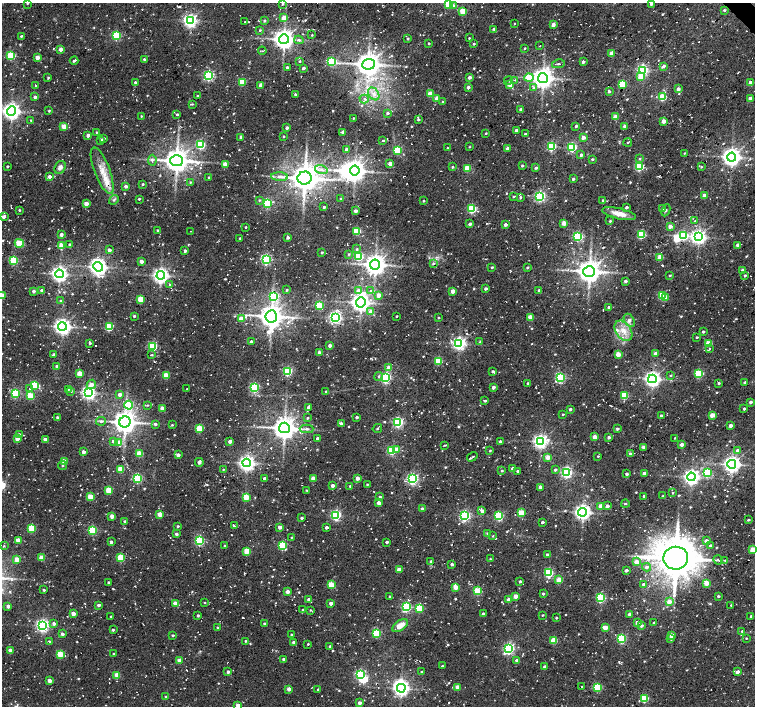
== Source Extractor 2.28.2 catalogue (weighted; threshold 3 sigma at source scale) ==
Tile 10 of 4 x 4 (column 2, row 3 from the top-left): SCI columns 1514-3019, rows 1642-3049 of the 6052 x 6034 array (HDU 1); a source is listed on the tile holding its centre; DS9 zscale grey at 2 x 2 block average (1 PNG px = mean of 2 x 2 image px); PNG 757 x 708 px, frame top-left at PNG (2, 3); each listed source drawn as its Kron ellipse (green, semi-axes under 4 px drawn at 4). Shown black and unused: <1% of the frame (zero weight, under 2 of 3 exposures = <1% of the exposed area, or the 3 px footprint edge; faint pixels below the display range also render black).
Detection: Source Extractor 2.28.2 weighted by HDU 2 'WHT'; one run over the whole footprint, this tile lists its part. Background 0.085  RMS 0.0093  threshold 0.0419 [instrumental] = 3 sigma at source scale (4.5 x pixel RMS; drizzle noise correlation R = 1.50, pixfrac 1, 0.0396/0.0396 arcsec/px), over >= 5 px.
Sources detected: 848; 5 inside a brighter object's white glare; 20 cosmic-ray / hot-pixel residue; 1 long thin detection or spike segment (spike, bleed or trail) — neither listed nor drawn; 1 coinciding with a brighter row at this scale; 4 inside a brighter listed object's ellipse — not listed separately; of the other 817, all 500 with FLUX_AUTO >= 1.86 (the completeness limit of this list) listed and drawn (317 fainter detections not listed), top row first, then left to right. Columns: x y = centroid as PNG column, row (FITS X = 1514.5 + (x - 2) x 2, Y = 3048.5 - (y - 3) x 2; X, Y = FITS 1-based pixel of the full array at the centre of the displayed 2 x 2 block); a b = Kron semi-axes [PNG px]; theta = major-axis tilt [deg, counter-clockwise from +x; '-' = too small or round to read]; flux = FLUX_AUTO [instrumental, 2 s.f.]
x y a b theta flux
27 3 2 2 - 2
282 4 2 2 - 3.5
449 4 3 3 - 100
651 4 2 2 - 5.1
454 6 4 4 - 6.1
724 10 3 2 - 3.7
463 11 3 3 - 53
284 18 3 3 - 25
190 21 4 4 - 620
264 21 3 3 - 3.6
245 22 2 2 - 2.1
514 24 2 2 - 2
553 25 3 2 - 14
494 29 3 3 - 5
260 30 3 2 - 1.9
116 35 3 3 - 200
312 35 3 3 - 2
21 36 2 2 - 2.9
469 38 2 2 - 2
284 39 5 5 - 1700
407 39 3 2 - 3.2
299 40 4 3 - 3.8
429 43 2 2 - 2.4
474 44 2 2 - 2.6
540 46 2 2 - 2.3
524 48 2 2 - 2.4
61 49 2 2 - 16
262 51 4 2 - 2.4
612 53 3 3 - 18
11 56 3 3 - 120
37 57 3 2 - 24
144 59 3 3 - 3.7
74 61 4 2 - 4.7
300 61 2 2 - 2.6
332 61 3 3 - 150
583 62 3 2 - 5.6
368 64 6 5 - 2700
558 64 6 2 11 3.6
663 66 3 3 - 7.7
287 67 3 3 - 4.5
303 68 2 2 - 5.2
642 70 3 3 - 380
209 76 3 3 - 320
470 77 3 2 - 11
529 77 4 3 - 69
641 77 3 3 - 38
48 78 3 2 - 2.4
543 78 5 5 - 1800
514 80 3 3 - 2.2
508 81 4 2 - 2.6
135 82 2 2 - 5.2
242 82 3 3 - 98
751 82 3 2 - 19
622 84 3 3 - 130
261 85 3 2 - 21
510 85 3 3 - 35
35 86 2 2 - 2.5
468 87 3 2 - 8.8
534 88 4 4 - 5
678 89 3 3 - 12
609 91 3 2 - 5.3
374 94 7 5 -56 10
430 94 3 3 - 29
295 95 3 2 - 4.2
197 96 2 2 - 3.2
35 97 3 2 - 11
663 97 3 3 - 97
437 98 3 3 - 26
750 98 3 2 - 13
364 99 5 4 - 5.4
442 102 3 2 - 2
192 104 4 2 - 1.9
521 110 3 2 - 7.4
11 111 5 4 - 1100
49 111 3 2 - 2.3
387 113 3 2 - 3.9
177 114 2 2 - 3.5
141 116 2 2 - 1.9
615 117 3 3 - 32
353 118 2 2 - 2
418 119 3 2 - 3.3
31 120 2 2 - 2
664 121 3 2 - 21
64 126 3 3 - 45
576 126 2 2 - 4.6
625 126 3 3 - 8.1
287 128 2 2 - 7.2
516 130 3 2 - 5.9
96 132 2 2 - 2.4
343 132 2 2 - 13
486 133 2 2 - 2.6
525 134 2 2 - 2.9
88 135 3 2 - 14
284 136 2 2 - 2.4
241 137 2 2 - 8.1
104 138 3 3 - 4.1
583 138 3 2 - 16
101 140 3 2 - 8.8
383 140 3 3 - 2.6
628 142 4 2 - 2.2
201 145 3 3 - 190
469 147 2 2 - 1.9
551 147 3 3 - 210
572 147 3 3 - 210
447 148 2 2 - 2
346 149 2 2 - 9.1
508 149 2 2 - 14
397 150 3 3 - 150
684 153 2 2 - 1.9
581 155 3 2 - 6.3
731 157 4 4 - 1400
592 159 2 2 - 3.9
639 159 3 3 - 2.4
152 160 5 4 - 5.6
177 161 6 5 - 2600
225 164 3 3 - 31
390 164 3 2 - 20
7 166 2 2 - 3.1
522 166 2 2 - 4
639 166 3 3 - 210
60 167 7 5 62 11
452 167 3 3 - 3.4
701 167 3 2 - 2.5
467 168 3 3 - 71
536 168 3 2 - 4.2
321 169 6 4 -18 7.9
102 171 25 7 -69 35
355 171 5 4 - 1600
49 176 3 3 - 10
280 177 8 4 -2 8.7
209 178 3 2 - 3.4
305 178 7 6 - 3300
573 179 2 2 - 4.8
190 182 3 3 - 2.2
143 184 3 2 - 2.4
126 186 3 2 - 9.4
704 195 3 2 - 21
514 196 3 2 - 2.5
540 196 3 3 - 330
520 197 4 3 - 2.9
340 198 2 2 - 1.9
139 199 2 2 - 3
114 200 5 3 - 3.5
259 200 3 3 - 2.4
603 200 3 2 - 2.6
424 201 2 2 - 2.3
267 203 3 3 - 180
86 204 3 3 - 22
324 207 2 2 - 5
626 207 3 2 - 4.6
472 209 3 3 - 170
662 209 4 3 - 6.1
19 210 2 2 - 2.8
666 210 6 2 67 2.4
356 211 2 2 - 12
619 214 17 5 -13 22
3 217 3 3 - 9
610 221 3 2 - 2.7
695 221 2 2 - 3.5
564 223 3 3 - 27
470 224 2 2 - 7.9
505 225 2 2 - 10
670 226 3 3 - 17
245 227 2 2 - 2.3
158 230 3 2 - 2.7
191 231 2 2 - 1.9
357 231 3 3 - 98
61 234 3 2 - 8.5
641 235 3 3 - 130
684 236 3 3 - 210
288 237 3 2 - 7.4
578 237 3 3 - 220
698 237 4 4 - 770
240 238 2 2 - 2.3
19 243 4 3 - 89
69 245 2 2 - 4.8
738 245 3 2 - 14
61 246 3 3 - 43
357 249 4 3 - 2.6
109 250 3 2 - 10
185 251 3 2 - 6.9
322 253 2 2 - 3
349 254 3 3 - 2.2
359 256 3 3 - 140
660 257 3 3 - 35
266 259 4 3 - 300
14 260 3 3 - 160
141 261 3 3 - 11
433 263 4 3 - 3.8
375 265 5 5 - 1800
98 267 5 4 - 1200
492 267 2 2 - 3
527 268 3 2 - 3.1
742 270 2 2 - 12
589 271 6 5 - 2500
59 274 4 4 - 880
161 275 4 4 - 910
670 275 3 2 - 2.4
745 276 3 2 - 2.9
625 281 2 2 - 7.4
169 284 3 2 - 2.1
485 289 3 2 - 5.7
42 290 2 2 - 12
287 290 2 2 - 2.7
370 290 2 2 - 2
539 290 2 2 - 5.5
33 291 2 2 - 6.4
358 291 3 3 - 15
453 291 3 2 - 22
379 295 3 3 - 20
2 296 3 3 - 40
274 296 4 3 - 190
662 296 3 3 - 110
665 298 3 3 - 10
141 299 3 3 - 67
61 301 3 3 - 2.4
361 302 5 4 - 1400
319 306 3 3 - 92
609 307 2 2 - 7.4
371 312 3 3 - 26
134 316 3 2 - 3.4
271 316 6 5 - 2500
396 316 2 2 - 2.1
335 317 4 4 - 480
530 317 3 3 - 34
438 318 3 2 - 2.2
241 319 3 3 - 25
629 320 7 5 -60 7.4
62 326 4 4 - 1000
109 327 3 3 - 120
623 331 11 7 -55 23
703 332 2 2 - 4.9
697 337 2 2 - 3.1
251 341 2 2 - 3.2
480 342 3 3 - 3.2
90 343 3 2 - 4.7
459 343 4 4 - 590
708 344 3 3 - 53
330 345 3 2 - 7.7
153 346 3 3 - 170
709 348 3 2 - 2.8
319 353 3 2 - 8.2
656 353 3 2 - 13
618 354 3 3 - 35
54 355 2 2 - 6
152 355 3 2 - 1.9
438 361 3 3 - 110
57 366 2 2 - 10
389 368 3 3 - 17
287 371 3 3 - 210
493 371 3 2 - 4.4
80 373 3 3 - 44
699 374 3 3 - 130
166 375 3 3 - 53
670 375 3 3 - 2
378 376 4 4 - 3.4
385 378 3 3 - 300
560 378 4 3 - 230
652 379 4 4 - 910
528 383 2 2 - 3.7
719 383 2 2 - 4.6
745 383 2 2 - 7.4
91 384 5 4 - 13
35 385 4 3 - 110
493 387 3 2 - 11
29 388 3 2 - 1.9
255 388 3 3 - 240
69 389 4 2 - 2
187 389 2 2 - 1.9
71 392 3 3 - 2.1
326 392 3 3 - 3.5
15 393 3 3 - 200
88 393 4 4 - 660
120 394 3 3 - 14
31 396 3 3 - 97
624 396 3 3 - 100
485 401 3 2 - 2.7
750 402 2 2 - 6.8
129 405 4 4 - 120
147 405 4 2 - 2.2
309 407 3 2 - 9.6
162 408 3 3 - 23
570 409 2 2 - 5.3
744 409 2 2 - 3.7
563 414 2 2 - 2.2
712 415 3 3 - 32
661 416 3 2 - 9
57 417 3 3 - 4
357 417 2 2 - 4.7
307 418 3 3 - 3
101 421 5 4 - 4.9
125 422 5 5 - 2400
398 422 3 3 - 280
155 424 3 3 - 5.2
341 424 3 2 - 8.7
172 425 3 3 - 2.1
730 426 3 2 - 12
199 428 3 3 - 89
284 428 5 5 - 2300
377 428 5 3 - 3.2
307 429 7 4 0 5.6
617 429 3 3 - 4.3
19 435 3 3 - 5.3
595 437 3 2 - 28
609 437 2 2 - 5.6
17 438 3 3 - 19
317 438 2 2 - 6.8
675 438 2 2 - 2
45 439 3 2 - 15
113 441 3 3 - 9.5
230 441 2 2 - 15
119 442 3 3 - 33
500 442 2 2 - 7
540 442 4 4 - 700
445 445 3 2 - 1.9
682 445 3 2 - 15
644 447 3 2 - 13
397 449 4 3 - 12
737 450 4 3 - 6.8
392 451 3 3 - 150
490 451 2 2 - 2.3
83 452 2 2 - 14
140 453 3 3 - 53
630 454 3 3 - 8.1
178 455 3 2 - 12
598 456 2 2 - 1.9
472 457 5 2 - 3.2
548 457 3 3 - 31
64 461 3 3 - 28
199 462 4 3 - 8.1
247 463 4 4 - 860
732 464 4 4 - 1100
62 466 5 2 - 2.9
120 469 3 3 - 52
513 469 3 2 - 17
223 470 2 2 - 1.9
555 470 3 3 - 4.3
502 471 3 3 - 2.6
518 471 3 2 - 4.6
567 472 3 3 - 380
644 473 3 2 - 17
707 473 3 3 - 140
627 474 2 2 - 4.6
691 477 4 4 - 860
138 478 3 3 - 210
313 478 3 2 - 19
357 478 2 2 - 20
265 479 3 2 - 14
412 479 4 3 - 410
367 484 2 2 - 2.3
332 486 3 2 - 9.8
350 486 2 2 - 2.6
540 487 3 2 - 19
109 490 3 3 - 64
306 490 2 2 - 2.1
673 493 3 2 - 1.9
644 496 2 2 - 5
663 496 2 2 - 1.9
90 497 3 3 - 51
246 497 3 3 - 81
380 497 3 3 - 5.1
379 503 3 2 - 17
625 504 4 2 - 2.1
600 506 3 3 - 18
607 506 3 3 - 8.7
422 509 3 2 - 13
482 511 4 3 - 8.8
582 512 4 4 - 910
521 513 3 3 - 72
160 514 3 3 - 36
336 515 3 3 - 290
112 516 3 2 - 24
465 516 3 3 - 310
499 516 3 3 - 160
301 518 2 2 - 4.6
748 520 3 2 - 2.5
125 521 2 2 - 2.9
542 522 2 2 - 4.9
178 526 3 2 - 3
234 526 4 2 - 4.8
280 527 3 2 - 14
326 527 3 3 - 6.5
32 528 3 3 - 100
93 530 3 3 - 140
488 533 3 3 - 6.1
176 534 3 2 - 4.8
493 536 3 2 - 1.9
291 538 3 2 - 1.9
18 540 3 3 - 33
111 541 3 3 - 3
200 541 3 3 - 210
706 541 3 3 - 11
387 542 2 2 - 5.7
282 545 3 3 - 130
710 545 3 2 - 3.7
4 546 3 2 - 2
225 546 2 2 - 3.3
753 550 3 3 - 48
247 551 3 3 - 62
547 555 2 2 - 9.7
42 558 3 3 - 44
121 558 3 3 - 120
676 558 12 11 - 6500
17 559 3 3 - 33
490 559 2 2 - 1.9
718 560 5 2 - 2.7
725 560 3 3 - 2.4
431 561 3 2 - 4.4
636 562 3 3 - 24
452 564 2 2 - 6.6
647 567 4 3 - 7
399 570 3 3 - 24
626 570 3 3 - 5.3
549 573 3 3 - 190
559 580 3 3 - 55
520 581 2 2 - 4.9
108 582 2 2 - 2.9
706 583 3 3 - 36
643 584 3 3 - 5.1
331 585 3 3 - 66
456 587 3 3 - 35
44 590 2 2 - 3.4
478 591 3 3 - 110
287 592 3 2 - 19
543 594 3 2 - 5.1
516 596 3 2 - 30
718 596 3 2 - 3.3
390 597 2 2 - 4.5
601 598 3 3 - 210
309 599 3 2 - 12
509 600 3 2 - 27
669 602 3 3 - 24
175 603 4 3 - 16
204 603 3 3 - 2
331 603 3 2 - 13
99 605 2 2 - 7.9
731 605 2 2 - 1.9
8 606 3 2 - 12
406 607 4 3 - 250
419 608 3 3 - 100
303 610 2 2 - 4.5
310 610 3 3 - 1.9
73 614 3 2 - 21
483 614 2 2 - 6.3
629 614 3 2 - 8.8
198 615 3 2 - 3.7
542 615 2 2 - 2.1
110 616 2 2 - 2
751 616 2 2 - 3.6
556 618 2 2 - 2.8
637 622 3 3 - 9.8
54 623 3 3 - 6.9
654 623 3 2 - 4.4
264 624 2 2 - 6.5
42 625 4 4 - 540
400 626 9 5 33 22
641 626 3 3 - 5
217 628 2 2 - 2.7
605 628 3 3 - 37
113 630 3 2 - 3.8
742 631 2 2 - 3.4
376 633 3 3 - 150
62 634 3 2 - 7.2
291 634 2 2 - 2.1
173 635 2 2 - 3.6
672 635 3 3 - 25
746 638 2 2 - 2
621 639 3 3 - 190
671 639 3 3 - 2.9
554 640 3 3 - 78
245 641 2 2 - 2.3
50 642 3 3 - 4.4
294 642 3 3 - 9.2
308 644 3 2 - 2.5
330 646 3 2 - 3.8
509 648 4 3 - 360
10 650 3 3 - 21
60 654 3 3 - 69
114 654 2 2 - 2.6
284 659 3 2 - 9.8
180 660 3 2 - 19
517 660 3 2 - 8.7
442 666 2 2 - 3.1
544 666 2 2 - 4.8
228 672 2 2 - 5.9
422 672 2 2 - 3.7
737 672 3 2 - 12
360 674 4 3 - 230
117 675 3 3 - 39
50 681 3 3 - 19
458 687 3 2 - 27
582 687 2 2 - 2.5
597 687 3 3 - 130
401 688 4 4 - 840
289 689 3 2 - 15
318 689 2 2 - 2.6
165 696 2 2 - 2.1
644 699 3 3 - 110
359 703 2 2 - 12
238 705 3 2 - 16
Isophote crosses this tile's border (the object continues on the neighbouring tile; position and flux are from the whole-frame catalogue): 6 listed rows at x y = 449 4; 11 111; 3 217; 2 296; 753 550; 238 705
Diffuse or blended objects may show on this block-average render without a row.